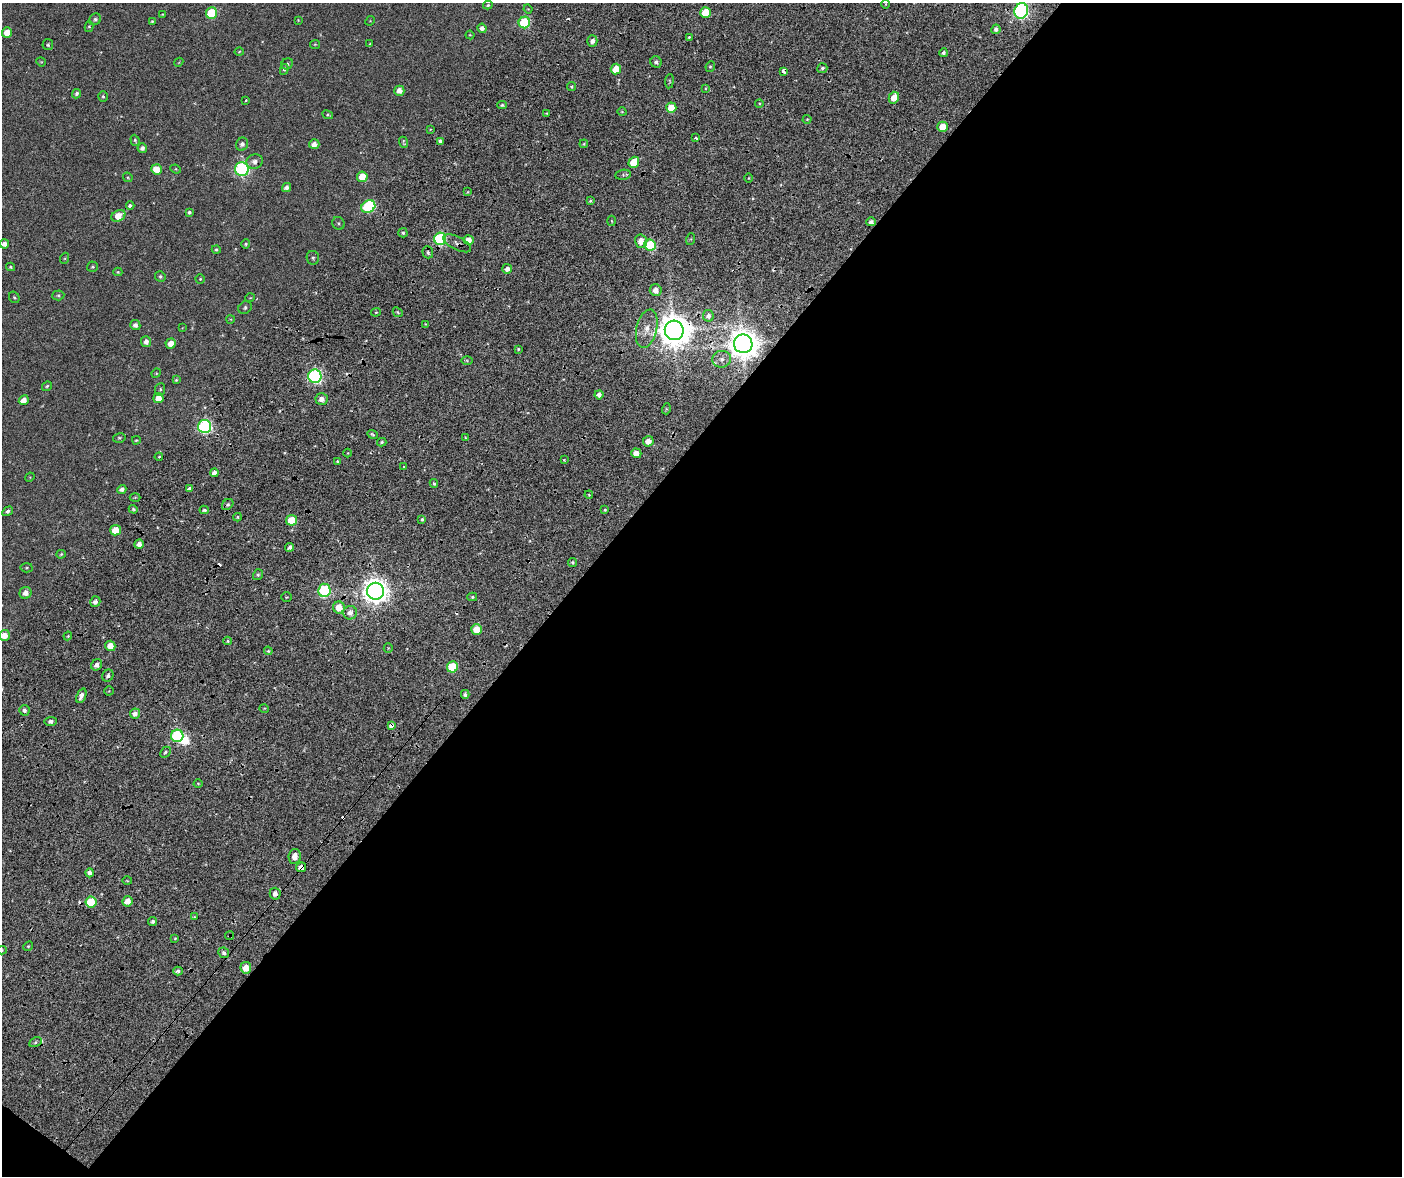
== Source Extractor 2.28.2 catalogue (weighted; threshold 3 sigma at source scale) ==
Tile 16 of 4 x 4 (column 4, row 4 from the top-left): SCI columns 4525-5924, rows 535-1708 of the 6250 x 5797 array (HDU 1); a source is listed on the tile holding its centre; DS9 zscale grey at full resolution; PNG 1404 x 1178 px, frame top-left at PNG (2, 3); each listed source drawn as its Kron ellipse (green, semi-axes under 4 px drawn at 4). Shown black and unused: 60% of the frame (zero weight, under 2 of 6 exposures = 13% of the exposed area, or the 3 px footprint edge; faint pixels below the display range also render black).
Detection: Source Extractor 2.28.2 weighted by HDU 2 'WHT'; one run over the whole footprint, this tile lists its part. Background 0.127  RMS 0.032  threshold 0.131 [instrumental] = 3 sigma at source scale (4.09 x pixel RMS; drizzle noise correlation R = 1.36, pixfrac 0.8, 0.0396/0.0396 arcsec/px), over >= 5 px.
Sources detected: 227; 9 too faint to see at this stretch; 1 inside a brighter object's white glare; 9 cosmic-ray / hot-pixel residue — neither listed nor drawn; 1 inside a brighter listed object's ellipse — not listed separately; the other 207 listed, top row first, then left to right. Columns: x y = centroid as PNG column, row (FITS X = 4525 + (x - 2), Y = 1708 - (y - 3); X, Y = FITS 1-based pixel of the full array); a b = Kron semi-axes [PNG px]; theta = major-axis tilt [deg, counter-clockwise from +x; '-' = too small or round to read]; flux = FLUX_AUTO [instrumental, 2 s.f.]
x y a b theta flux
885 4 5 3 - 8.7
488 5 4 3 - 14
528 9 4 3 - 8
1021 11 8 7 - 2500
211 13 6 5 - 490
705 13 5 5 - 300
162 14 3 2 - 7.3
95 19 6 5 - 27
298 20 3 3 - 7.7
152 21 4 4 - 11
370 21 5 4 - 8.2
524 22 6 5 - 720
89 27 5 4 - 13
482 28 5 4 - 48
996 29 4 4 - 39
7 33 5 5 - 140
470 35 4 4 - 10
689 37 3 3 - 9.9
592 41 5 5 - 50
315 44 5 4 - 10
370 44 4 3 - 9
48 45 5 5 - 16
239 52 4 4 - 9.9
943 53 4 4 - 26
41 62 5 4 - 9.2
179 62 5 3 - 7.9
656 62 6 5 - 32
287 64 6 5 - 20
710 66 5 4 - 15
822 68 5 4 - 23
284 69 5 4 - 18
616 69 5 5 - 200
783 71 4 3 - 160
669 81 7 3 83 12
572 87 5 4 - 16
706 88 4 3 - 9.2
399 91 5 5 - 71
76 94 5 4 - 24
103 97 5 4 - 15
894 98 6 5 - 190
246 100 3 3 - 11
759 103 4 3 - 11
502 105 5 3 - 16
671 108 5 5 - 230
622 112 4 3 - 8
546 113 4 3 - 9.5
328 115 5 4 - 13
807 119 4 4 - 11
943 127 5 5 - 170
430 129 4 3 - 8.7
696 138 3 3 - 36
135 140 5 4 - 17
440 141 4 4 - 35
404 142 6 3 -67 16
242 144 6 6 - 41
314 144 5 5 - 61
584 144 4 3 - 12
142 148 5 4 - 34
255 161 8 7 - 55
634 162 5 5 - 240
156 169 5 5 - 150
176 169 5 4 - 11
242 169 7 6 - 1900
623 175 8 5 9 18
128 177 5 4 - 11
362 177 5 5 - 190
749 178 4 3 - 8.6
286 188 5 4 - 39
467 192 4 3 - 10
590 201 4 3 - 16
130 206 4 4 - 36
368 207 7 6 - 1100
189 212 4 3 - 22
118 216 7 5 25 160
612 221 5 3 - 9.8
871 222 5 4 - 40
338 223 6 6 - 17
403 233 4 4 - 20
440 239 6 6 - 1400
691 239 6 4 71 12
469 240 5 5 - 83
641 241 7 6 - 120
457 243 15 6 -26 44
4 244 5 4 - 60
246 244 4 4 - 16
650 245 6 5 - 600
216 249 4 4 - 16
428 252 6 5 - 25
65 258 5 3 - 7.9
313 258 7 6 - 20
10 267 4 4 - 13
92 267 5 5 - 16
507 269 5 5 - 53
118 272 4 4 - 11
160 277 5 5 - 20
200 279 4 4 - 11
656 290 6 6 - 76
58 295 6 5 - 18
14 297 6 5 - 15
250 298 5 3 - 7.5
245 308 7 6 - 21
376 312 5 4 - 11
398 312 5 4 - 15
708 316 6 5 - 50
230 319 4 2 - 6.9
426 324 3 3 - 10
135 325 5 5 - 41
182 328 4 3 - 6.2
647 329 19 10 77 140
674 330 10 9 - 24000
146 342 5 5 - 49
171 344 5 5 - 94
743 344 9 9 - 19000
518 349 3 3 - 11
722 359 9 8 - 52
467 360 6 4 -2 11
156 373 5 4 - 10
315 376 6 6 - 2000
176 380 3 3 - 11
47 386 5 4 - 14
160 389 6 5 - 18
599 395 4 4 - 41
158 398 5 5 - 120
322 399 6 6 - 72
24 400 5 4 - 95
666 409 5 3 - 10
205 426 6 6 - 2000
372 434 5 4 - 16
119 438 6 5 - 17
466 438 3 3 - 12
136 440 4 3 - 9.8
648 441 5 5 - 87
382 442 4 3 - 16
348 453 4 3 - 7.9
636 453 5 5 - 120
159 457 4 3 - 11
564 460 3 3 - 8.4
337 462 3 3 - 13
404 467 3 3 - 8.4
214 473 4 4 - 47
30 477 5 4 - 7.9
434 483 4 3 - 13
189 488 4 3 - 21
122 489 5 4 - 39
589 495 4 3 - 11
135 497 5 3 - 11
228 505 6 5 - 19
133 509 4 4 - 19
204 510 5 3 - 18
605 510 3 3 - 12
8 511 5 4 - 23
238 517 4 3 - 14
422 519 4 4 - 18
291 520 5 5 - 300
116 530 5 5 - 200
139 544 4 4 - 58
290 547 5 4 - 30
61 554 5 3 - 12
572 562 4 4 - 19
27 568 6 4 3 13
258 575 5 5 - 19
324 590 6 6 - 1000
375 591 8 8 - 12000
25 593 6 5 - 71
287 597 5 4 - 12
472 597 5 4 - 16
95 602 5 5 - 49
339 607 6 6 - 160
350 613 7 6 - 66
477 629 5 5 - 150
4 635 6 5 - 94
68 636 4 3 - 9.4
228 641 4 4 - 11
110 646 5 5 - 130
388 648 5 4 - 11
268 651 4 4 - 14
97 665 6 5 - 48
452 667 5 5 - 480
108 676 6 5 - 30
109 691 4 4 - 9.7
465 694 4 4 - 28
81 696 8 4 68 58
264 708 5 3 - 8.6
24 710 5 5 - 32
135 714 5 5 - 51
51 721 6 4 7 31
391 726 3 3 - 190
177 736 6 6 - 1300
165 752 6 4 45 19
198 784 4 4 - 10
295 856 7 6 - 83
301 867 5 5 - 72
90 873 4 4 - 45
127 881 5 3 - 8.6
275 894 6 5 - 52
127 901 5 5 - 87
91 902 5 5 - 340
194 917 4 3 - 9.4
153 921 4 4 - 23
230 936 4 2 - 6
175 938 3 3 - 9.5
28 946 5 4 - 13
2 950 5 4 - 15
224 953 6 5 - 35
246 968 5 5 - 130
178 971 5 4 - 29
35 1042 6 4 29 20
Overlapping masked pixels (flux is a lower limit): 11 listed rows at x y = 783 71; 368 207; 440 239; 457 243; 674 330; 743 344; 391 726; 301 867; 275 894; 230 936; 35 1042
Isophote crosses this tile's border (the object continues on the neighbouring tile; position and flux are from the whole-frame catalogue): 4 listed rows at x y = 1021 11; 4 244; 4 635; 2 950